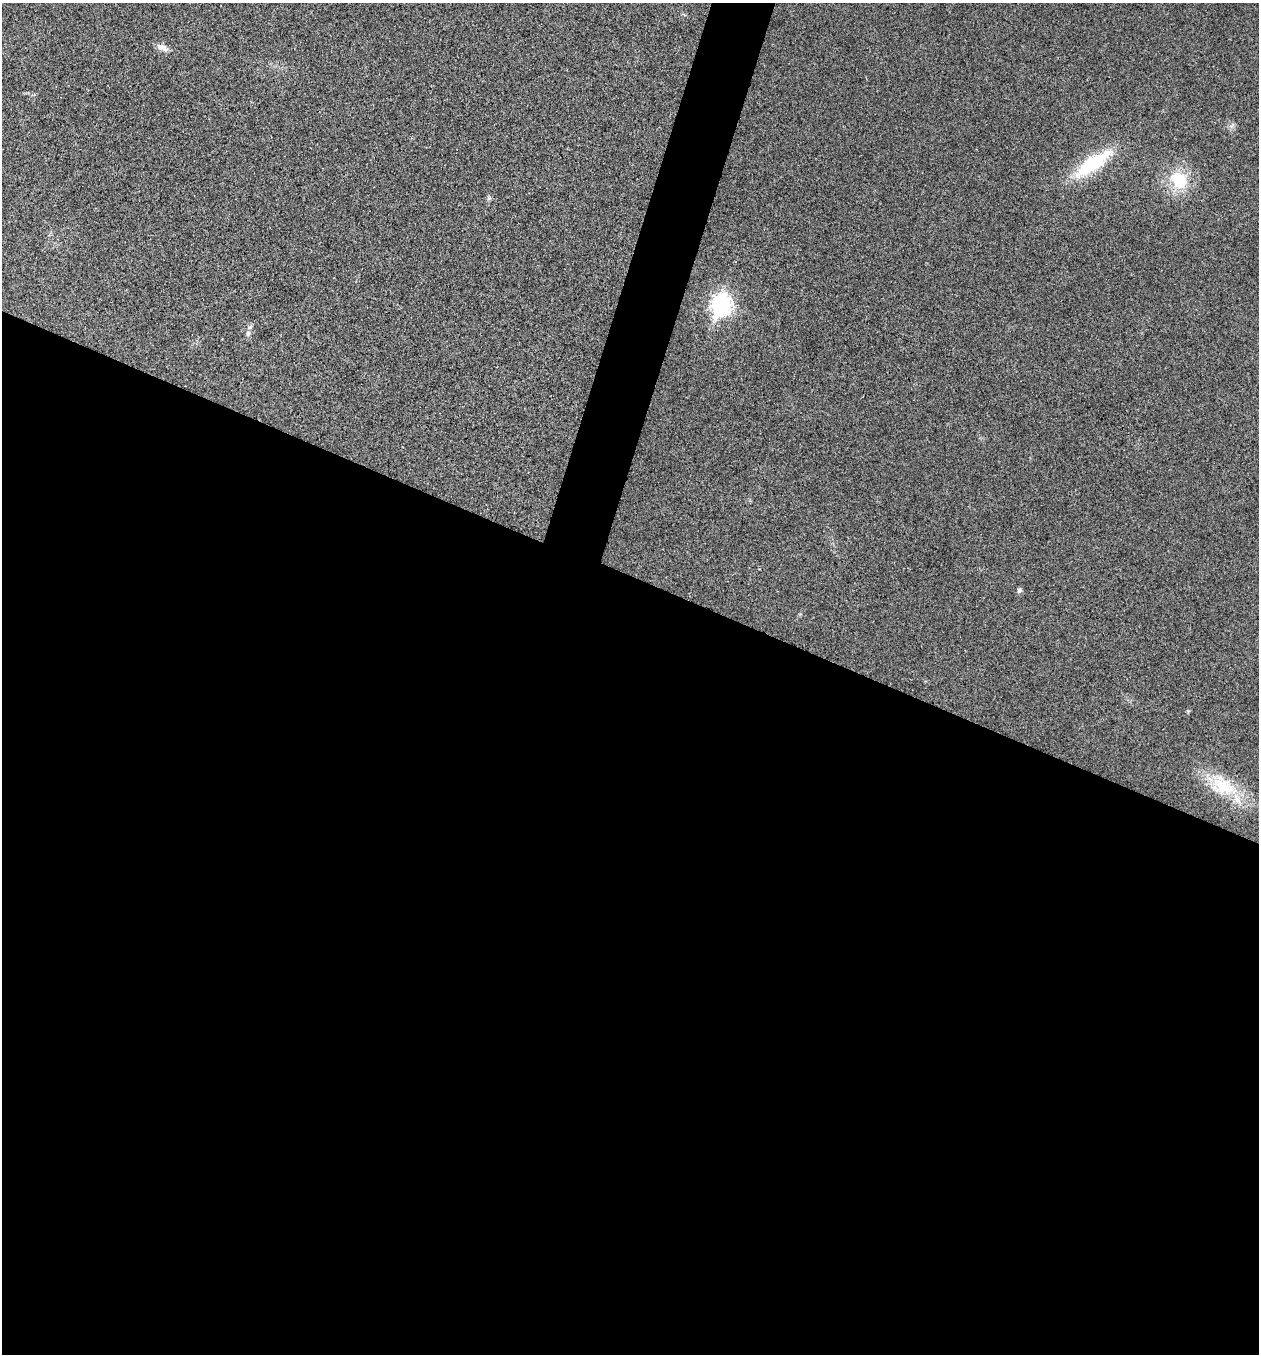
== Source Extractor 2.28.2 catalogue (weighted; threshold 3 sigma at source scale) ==
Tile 14 of 4 x 4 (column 2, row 4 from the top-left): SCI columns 1524-2780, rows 3-1354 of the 5430 x 5417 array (HDU 1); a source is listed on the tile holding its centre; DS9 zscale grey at full resolution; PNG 1261 x 1356 px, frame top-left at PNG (2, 3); no overlay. Shown black and unused: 60% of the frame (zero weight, under 3 of 4 exposures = <1% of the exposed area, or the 3 px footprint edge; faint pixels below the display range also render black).
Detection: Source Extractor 2.28.2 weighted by HDU 2 'WHT'; one run over the whole footprint, this tile lists its part. Background 0.0205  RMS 0.0057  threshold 0.0256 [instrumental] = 3 sigma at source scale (4.5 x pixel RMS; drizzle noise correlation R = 1.50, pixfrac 1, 0.05/0.05 arcsec/px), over >= 5 px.
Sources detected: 10; all 10 listed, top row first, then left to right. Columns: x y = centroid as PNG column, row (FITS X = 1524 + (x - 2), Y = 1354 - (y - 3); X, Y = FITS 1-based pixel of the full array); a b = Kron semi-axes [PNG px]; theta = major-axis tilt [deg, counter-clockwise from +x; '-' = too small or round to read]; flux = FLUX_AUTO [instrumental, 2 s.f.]
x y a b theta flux
162 47 17 8 -22 3.6
1232 126 9 3 45 1.1
1092 163 54 16 34 35
1179 180 21 17 -55 25
489 198 6 5 - 1
721 305 10 8 73 250
248 333 8 7 - 1.9
1019 590 7 6 - 1.4
1188 711 5 5 - 0.69
1223 786 39 26 -31 28